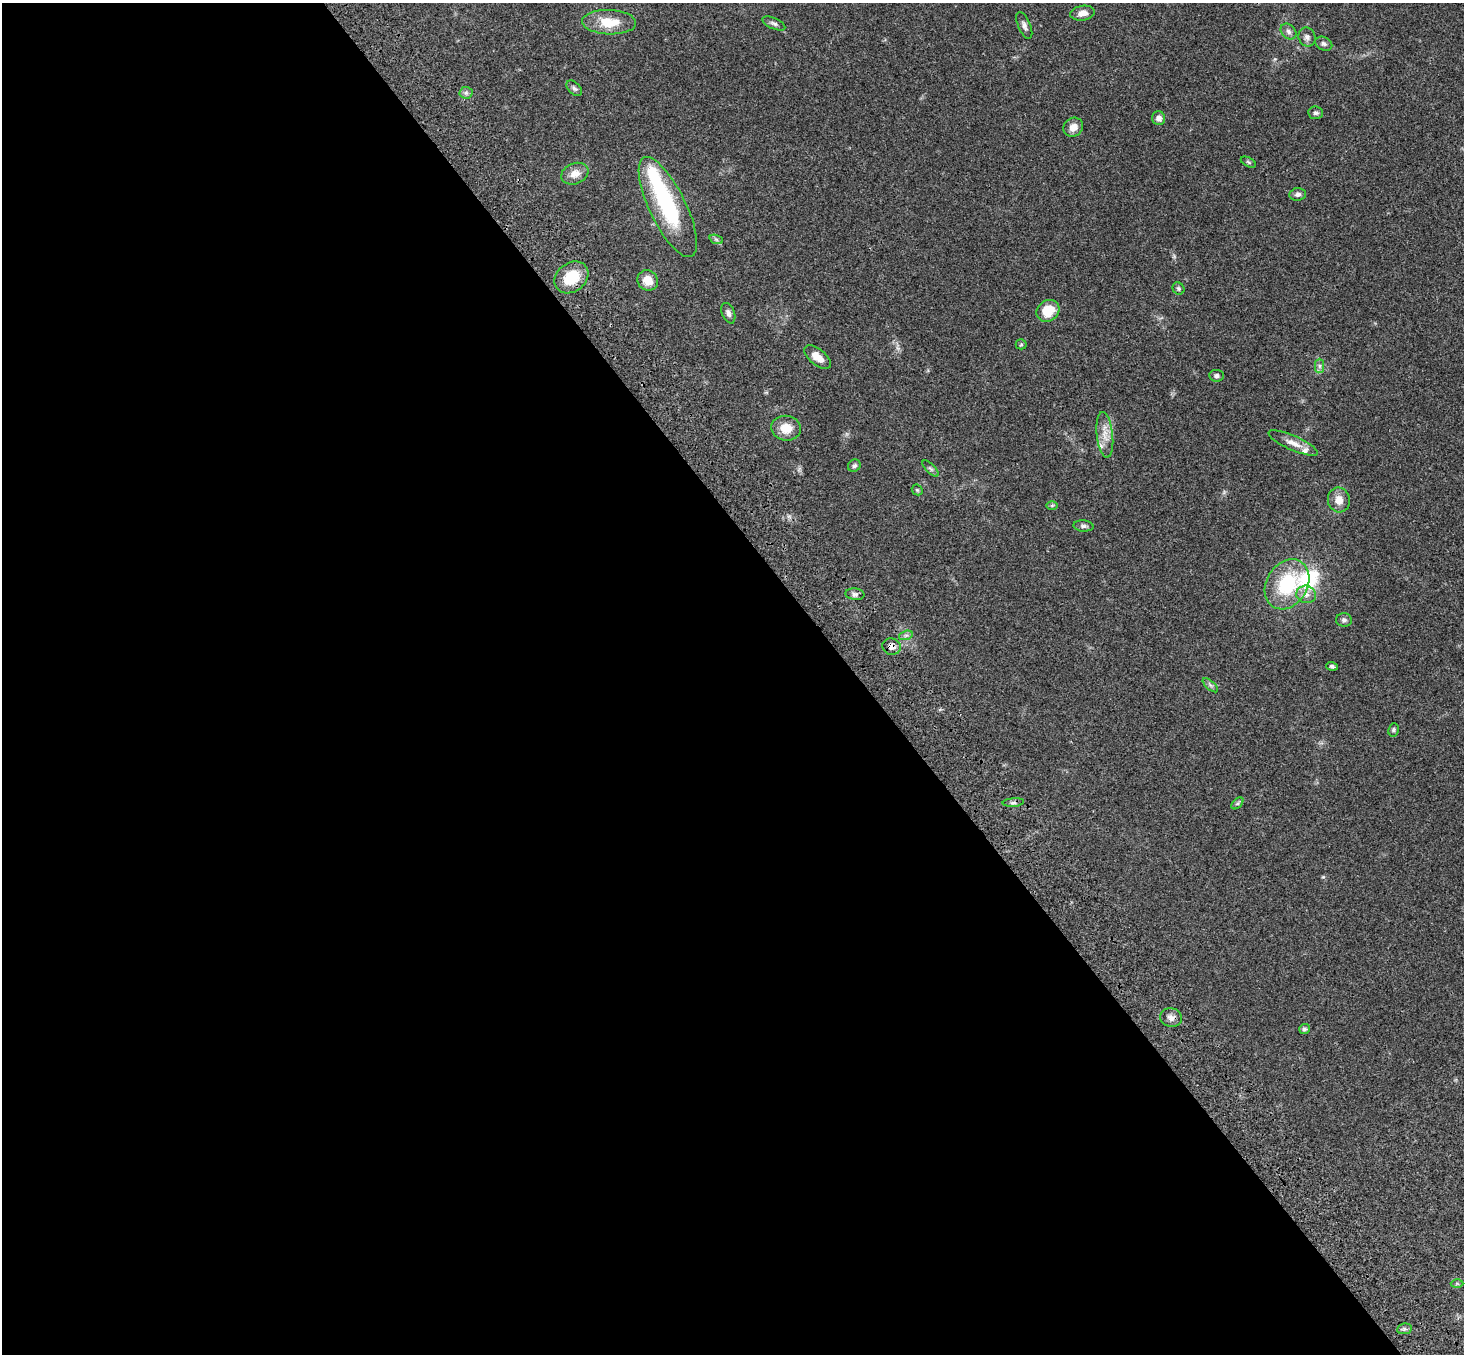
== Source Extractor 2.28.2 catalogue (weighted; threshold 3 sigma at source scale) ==
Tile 9 of 4 x 4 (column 1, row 3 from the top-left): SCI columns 106-1567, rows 1726-3077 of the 6059 x 6016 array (HDU 1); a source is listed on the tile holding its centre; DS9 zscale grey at full resolution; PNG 1466 x 1356 px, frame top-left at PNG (2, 3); each listed source drawn as its Kron ellipse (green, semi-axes under 4 px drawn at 4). Shown black and unused: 59% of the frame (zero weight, under 3 of 4 exposures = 6% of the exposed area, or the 3 px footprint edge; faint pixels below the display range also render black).
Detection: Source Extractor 2.28.2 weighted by HDU 2 'WHT'; one run over the whole footprint, this tile lists its part. Background 0.0503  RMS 0.0054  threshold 0.0244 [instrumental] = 3 sigma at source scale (4.5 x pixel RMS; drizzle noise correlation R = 1.50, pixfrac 1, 0.05/0.05 arcsec/px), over >= 5 px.
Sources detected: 54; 1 inside a brighter object's white glare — neither listed nor drawn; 3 inside a brighter listed object's ellipse — not listed separately; the other 50 listed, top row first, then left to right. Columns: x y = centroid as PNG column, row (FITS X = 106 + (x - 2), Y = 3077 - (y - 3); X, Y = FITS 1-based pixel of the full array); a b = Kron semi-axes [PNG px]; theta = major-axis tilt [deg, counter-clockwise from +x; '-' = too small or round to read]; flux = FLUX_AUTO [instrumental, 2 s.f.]
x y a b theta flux
1082 13 12 7 9 3.6
609 22 27 12 -2 13
774 23 12 5 -25 1.6
1024 25 14 6 -67 2
1288 32 9 6 -47 1.8
1307 37 9 8 - 2.1
1324 44 9 6 -27 1.5
574 88 9 5 -44 1.4
466 93 6 6 - 1.4
1316 113 7 6 - 1.2
1159 118 7 6 - 2.6
1073 127 10 9 - 3.9
1248 162 8 4 -28 0.86
575 174 14 10 23 5
1298 194 8 6 6 1.6
668 207 55 18 -64 52
716 239 7 4 -19 1.1
571 277 18 14 38 15
648 280 10 10 - 6.5
1178 288 6 5 - 0.98
1048 311 12 10 36 12
728 313 11 6 -68 1.9
1021 344 5 5 - 0.7
817 357 16 8 -39 5.1
1320 366 7 4 -90 1.2
1216 376 7 6 - 1.4
786 428 15 12 -8 7.9
1105 435 23 8 -84 5.9
1293 443 27 7 -24 5.2
854 466 7 5 40 1.2
931 469 10 4 -45 1.2
917 490 6 5 - 0.75
1339 500 12 11 - 5.2
1052 505 6 4 1 0.7
1083 526 10 5 -5 1.4
1287 584 26 20 58 32
855 594 9 5 -6 1.5
1306 594 10 8 -13 3
1344 620 8 6 -1 1.3
906 635 7 4 19 1.2
892 647 9 8 - 3
1332 666 6 4 -18 0.92
1210 685 9 4 -42 1.2
1393 730 7 5 80 1
1013 803 10 4 5 1.4
1237 803 7 4 45 0.93
1171 1018 11 9 -11 2.9
1304 1029 5 5 - 1.1
1457 1284 6 4 -1 0.7
1404 1329 7 5 10 1
Overlapping masked pixels (flux is a lower limit): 1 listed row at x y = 892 647